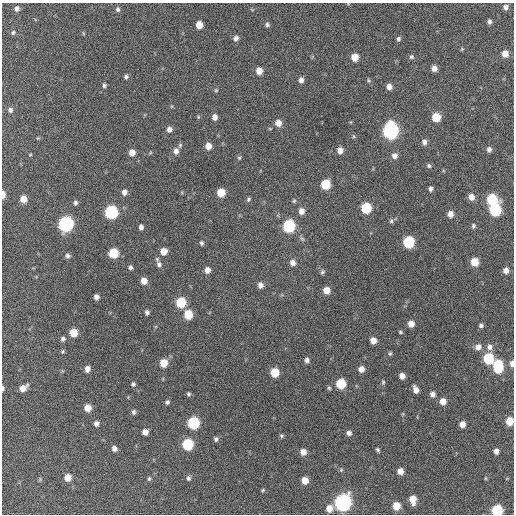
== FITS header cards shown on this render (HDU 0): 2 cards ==
NAXIS1  =                  512 / Axis length
NAXIS2  =                  512 / Axis length

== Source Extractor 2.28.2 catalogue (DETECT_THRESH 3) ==
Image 512 x 512 px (HDU 0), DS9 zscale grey, 1 PNG px = 1 image px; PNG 516 x 516 px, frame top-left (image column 1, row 512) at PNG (2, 3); no overlay
Background 494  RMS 14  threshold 42.2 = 3 sigma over >= 5 px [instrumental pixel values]
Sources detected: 140; all 140 listed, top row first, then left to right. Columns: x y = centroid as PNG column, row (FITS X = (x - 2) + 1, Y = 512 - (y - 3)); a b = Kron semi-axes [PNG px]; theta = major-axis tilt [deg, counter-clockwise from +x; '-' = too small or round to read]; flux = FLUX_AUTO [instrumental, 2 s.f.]
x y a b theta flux
505 7 5 4 - 3000
17 8 6 6 - 3900
118 9 6 5 - 2400
489 22 4 4 - 2200
267 24 6 5 - 2100
199 25 6 5 - 11000
13 33 7 6 - 2000
83 33 6 3 -72 940
236 38 7 6 - 3400
398 39 6 5 - 2100
462 49 5 4 - 970
505 54 7 6 - 8100
355 57 6 5 - 13000
411 57 6 6 - 2100
434 68 5 5 - 5700
259 71 6 6 - 9200
126 76 6 5 - 2300
301 80 6 5 - 4100
369 80 6 4 -70 1500
104 85 5 4 - 2000
389 87 6 5 - 5200
216 90 5 5 - 1300
10 110 7 6 - 2900
198 117 5 5 - 1100
214 117 6 6 - 5300
436 117 6 6 - 23000
278 123 6 6 - 8000
169 129 7 6 - 4200
390 130 8 7 - 290000
353 136 6 4 -71 1100
38 138 4 4 - 950
424 142 7 6 - 3800
180 145 7 5 75 1700
208 146 7 6 - 8800
489 149 6 5 - 3400
340 150 6 5 - 6300
176 151 8 7 - 5100
132 153 6 6 - 7600
30 155 5 3 - 800
394 156 7 6 - 4900
239 158 6 5 - 1500
429 166 6 5 - 1900
325 184 7 6 - 31000
431 189 5 4 - 2600
124 192 7 6 - 4500
221 193 6 6 - 19000
3 195 7 3 89 6800
471 197 6 6 - 7600
23 199 6 6 - 10000
248 199 6 5 - 1800
492 199 7 7 - 59000
294 201 6 4 67 1300
75 202 6 5 - 2400
366 208 7 6 - 48000
495 210 7 7 - 79000
302 211 7 6 - 5600
111 212 7 7 - 130000
450 214 6 6 - 6900
391 221 5 4 - 1700
66 224 8 7 - 210000
289 226 7 7 - 96000
473 226 7 5 -78 1900
141 227 6 4 -88 3900
409 242 7 6 - 70000
201 243 6 5 - 2000
164 251 6 6 - 11000
113 253 6 6 - 35000
68 256 6 6 - 2500
293 262 6 6 - 5300
474 262 6 6 - 18000
159 264 9 7 -69 3800
130 267 5 5 - 2200
207 270 6 6 - 6300
506 270 5 5 - 6000
322 272 6 5 - 1800
144 281 6 6 - 8700
260 285 7 6 - 4600
326 290 6 6 - 9400
96 297 5 4 - 4000
181 302 7 6 - 39000
147 312 5 5 - 2700
188 314 7 6 - 27000
411 324 5 5 - 8200
481 325 5 5 - 2200
400 332 5 4 - 1200
73 333 6 6 - 17000
63 339 6 5 - 2500
373 340 5 5 - 8100
478 347 7 6 - 6400
489 347 7 7 - 4600
63 351 5 5 - 1300
390 353 5 4 - 1500
488 358 7 6 - 51000
307 360 6 5 - 3200
164 363 6 6 - 18000
512 363 6 4 -87 4500
498 367 10 6 88 57000
87 369 6 5 - 5600
361 369 6 6 - 6400
275 372 6 6 - 26000
402 376 5 5 - 6400
383 382 7 5 89 1500
133 384 5 5 - 1900
341 384 6 6 - 39000
3 388 5 3 - 1800
23 388 7 5 37 8300
329 388 5 5 - 1400
416 389 7 5 -68 6200
189 394 5 4 - 1600
432 394 6 5 - 4500
443 401 6 6 - 10000
167 402 5 4 - 2200
88 408 6 6 - 11000
133 412 6 5 - 2500
509 421 6 5 - 18000
193 423 7 7 - 80000
96 424 5 5 - 4000
462 424 5 5 - 7300
145 432 5 5 - 5800
349 433 5 5 - 3400
281 436 5 5 - 1600
216 439 6 5 - 2300
188 444 7 6 - 59000
114 448 5 5 - 4400
378 450 5 4 - 1600
496 451 5 4 - 4700
303 452 6 5 - 7300
341 470 5 4 - 1200
400 471 5 5 - 7700
68 477 6 6 - 10000
189 478 6 5 - 2400
485 478 5 3 - 990
149 479 6 5 - 1700
305 480 6 5 - 11000
263 490 5 4 - 1200
412 499 7 5 -82 12000
343 502 8 7 - 330000
396 506 6 5 - 17000
329 508 7 6 - 9900
497 510 6 6 - 72000
At the frame edge (FLAGS 8, measured only in part): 5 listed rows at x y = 3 195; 512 363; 3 388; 509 421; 497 510